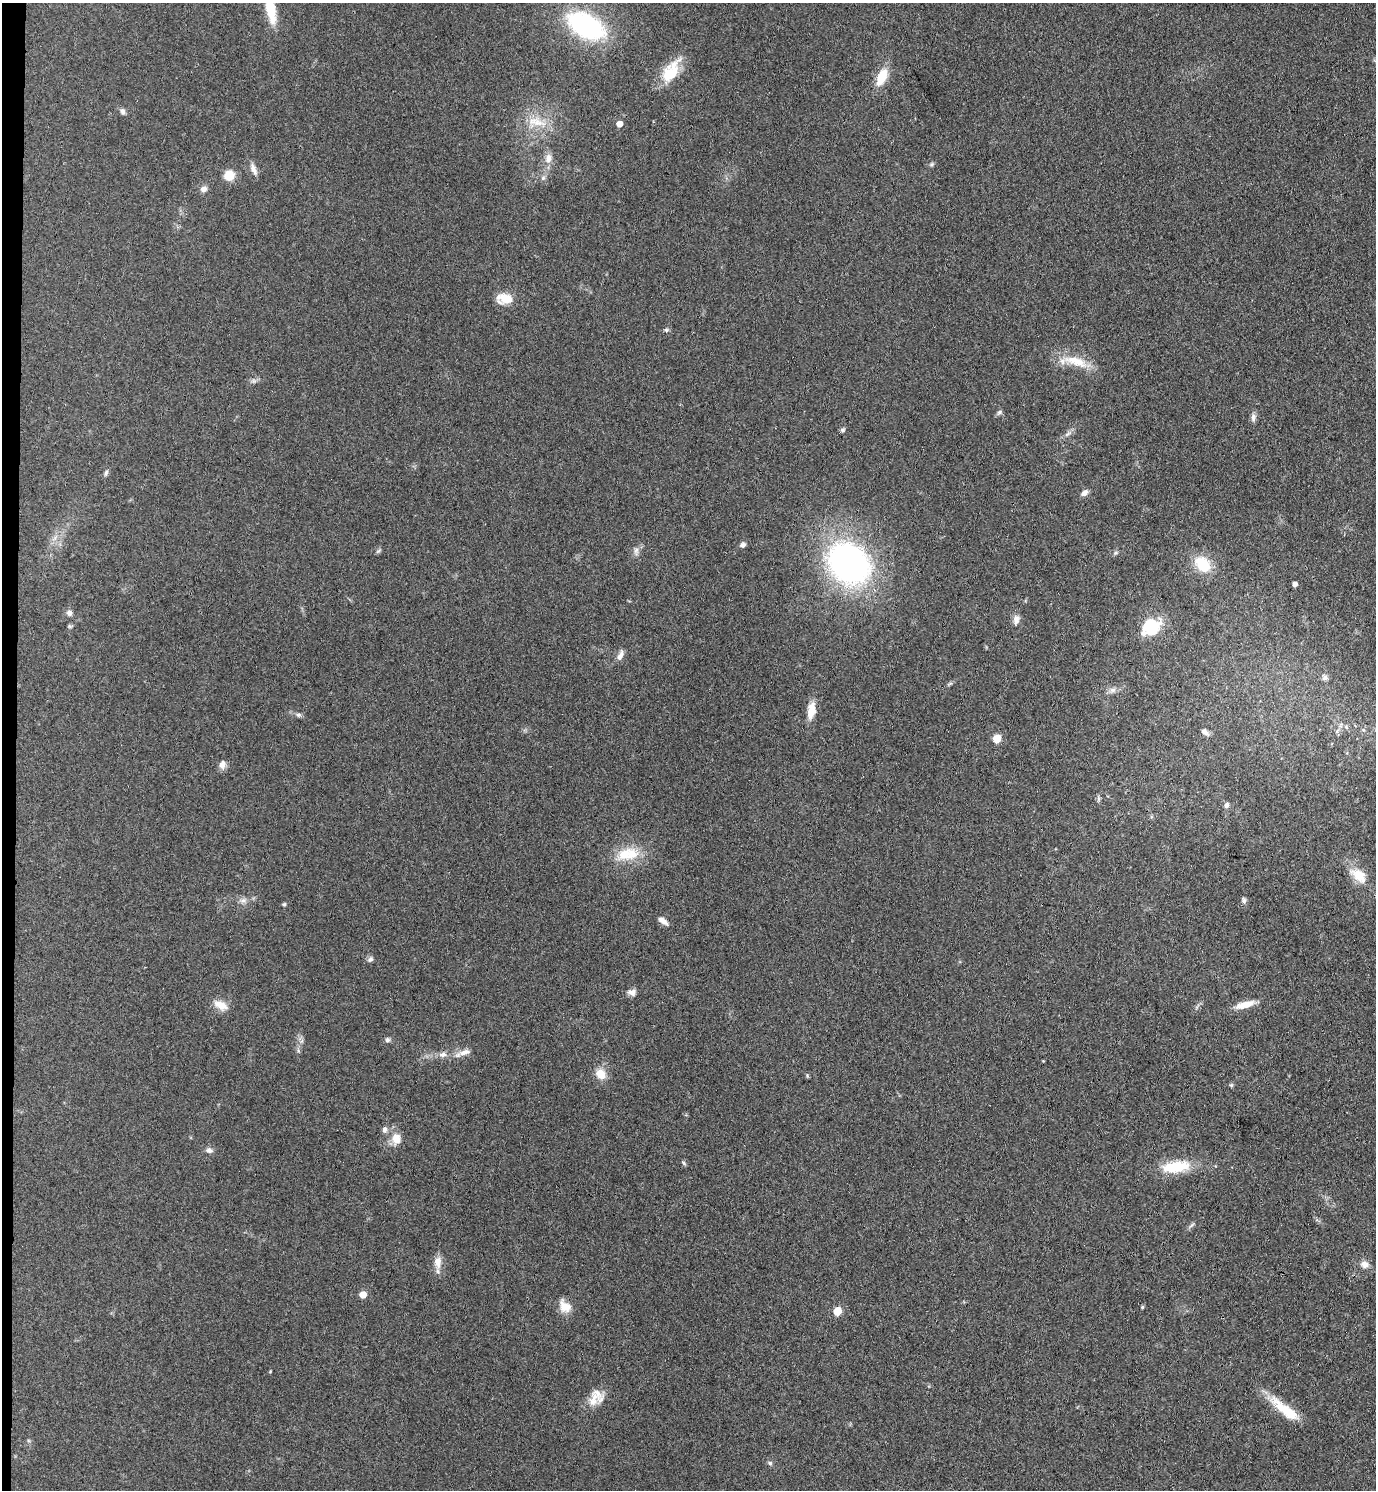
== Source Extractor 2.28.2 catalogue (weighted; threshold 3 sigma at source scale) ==
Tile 4 of 3 x 3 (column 1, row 2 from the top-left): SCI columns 269-1642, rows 1496-2983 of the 4553 x 4479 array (HDU 1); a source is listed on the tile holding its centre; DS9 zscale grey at full resolution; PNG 1378 x 1492 px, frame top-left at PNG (2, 3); no overlay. Shown black and unused: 1% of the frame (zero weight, under 3 of 4 exposures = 5% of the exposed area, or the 3 px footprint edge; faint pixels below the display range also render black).
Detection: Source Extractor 2.28.2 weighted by HDU 2 'WHT'; one run over the whole footprint, this tile lists its part. Background 0.14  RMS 0.0073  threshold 0.0327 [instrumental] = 3 sigma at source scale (4.5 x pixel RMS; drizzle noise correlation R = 1.50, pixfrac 1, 0.05/0.05 arcsec/px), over >= 5 px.
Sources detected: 74; all 74 listed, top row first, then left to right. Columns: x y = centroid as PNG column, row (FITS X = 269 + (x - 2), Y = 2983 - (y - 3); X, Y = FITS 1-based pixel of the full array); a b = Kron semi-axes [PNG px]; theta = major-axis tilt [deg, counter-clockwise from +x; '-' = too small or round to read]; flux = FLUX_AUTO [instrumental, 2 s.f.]
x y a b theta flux
270 9 37 10 -79 22
586 26 31 17 -29 130
671 71 32 17 57 21
882 77 19 9 66 16
123 111 8 6 -73 2.1
536 122 31 11 -14 15
619 124 5 5 - 7.1
548 158 13 9 84 5.5
932 164 6 4 71 1.1
253 169 15 7 -69 4.4
229 175 11 10 - 11
543 178 7 5 44 1.7
204 189 8 7 - 3.3
504 299 16 11 -3 14
666 330 6 5 - 1.4
1076 361 37 12 -19 18
254 381 6 5 - 1.5
999 412 8 5 39 1.6
1253 417 12 6 -90 2.7
842 430 7 5 15 1.3
1067 434 11 4 33 2.2
106 473 8 5 72 1.7
1084 493 10 6 35 2.9
742 545 6 5 - 2.7
636 551 12 5 86 2.8
849 563 33 27 -47 260
1202 564 21 15 -49 19
1295 584 4 4 - 3.2
69 613 8 7 - 2.7
1016 620 13 8 85 4.5
1151 627 22 17 32 28
620 655 15 7 65 3.9
1325 678 8 7 - 2.1
950 684 10 3 21 1.1
1113 690 7 6 - 2.3
811 710 18 8 80 11
298 715 7 5 -18 1.7
1346 727 6 4 -87 1.1
1205 732 11 6 -40 2.9
997 738 5 5 - 20
222 764 10 8 77 4.2
1098 799 7 4 90 1.4
1227 805 7 5 76 2.4
627 854 33 17 9 21
1359 875 26 14 -38 15
1244 900 8 6 -81 1.8
243 901 9 7 17 2.8
284 904 5 4 - 0.91
663 921 13 6 -36 3.8
370 959 9 7 47 2
632 992 11 8 -3 3.4
221 1005 21 10 -23 8.1
1245 1005 26 8 16 9.6
387 1040 6 6 - 1.8
298 1050 6 5 - 1.3
465 1052 18 7 16 5.6
443 1055 11 7 5 3.6
601 1074 13 11 -50 9.1
1231 1085 6 4 -17 0.94
384 1130 8 6 89 2.7
396 1139 14 13 - 8.8
209 1150 10 7 -23 2.7
684 1163 7 4 -38 1.1
1176 1167 36 13 8 27
1191 1225 10 3 40 1.4
438 1262 16 10 84 6.8
1365 1264 11 8 -15 4.5
363 1295 5 5 - 8.4
565 1306 17 13 -47 8.9
1142 1307 4 4 - 0.91
837 1311 5 5 - 21
595 1397 27 13 58 12
1284 1409 46 11 -39 21
770 1463 6 6 - 1.4
Isophote crosses this tile's border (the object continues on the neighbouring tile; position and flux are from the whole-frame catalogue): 1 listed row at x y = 270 9